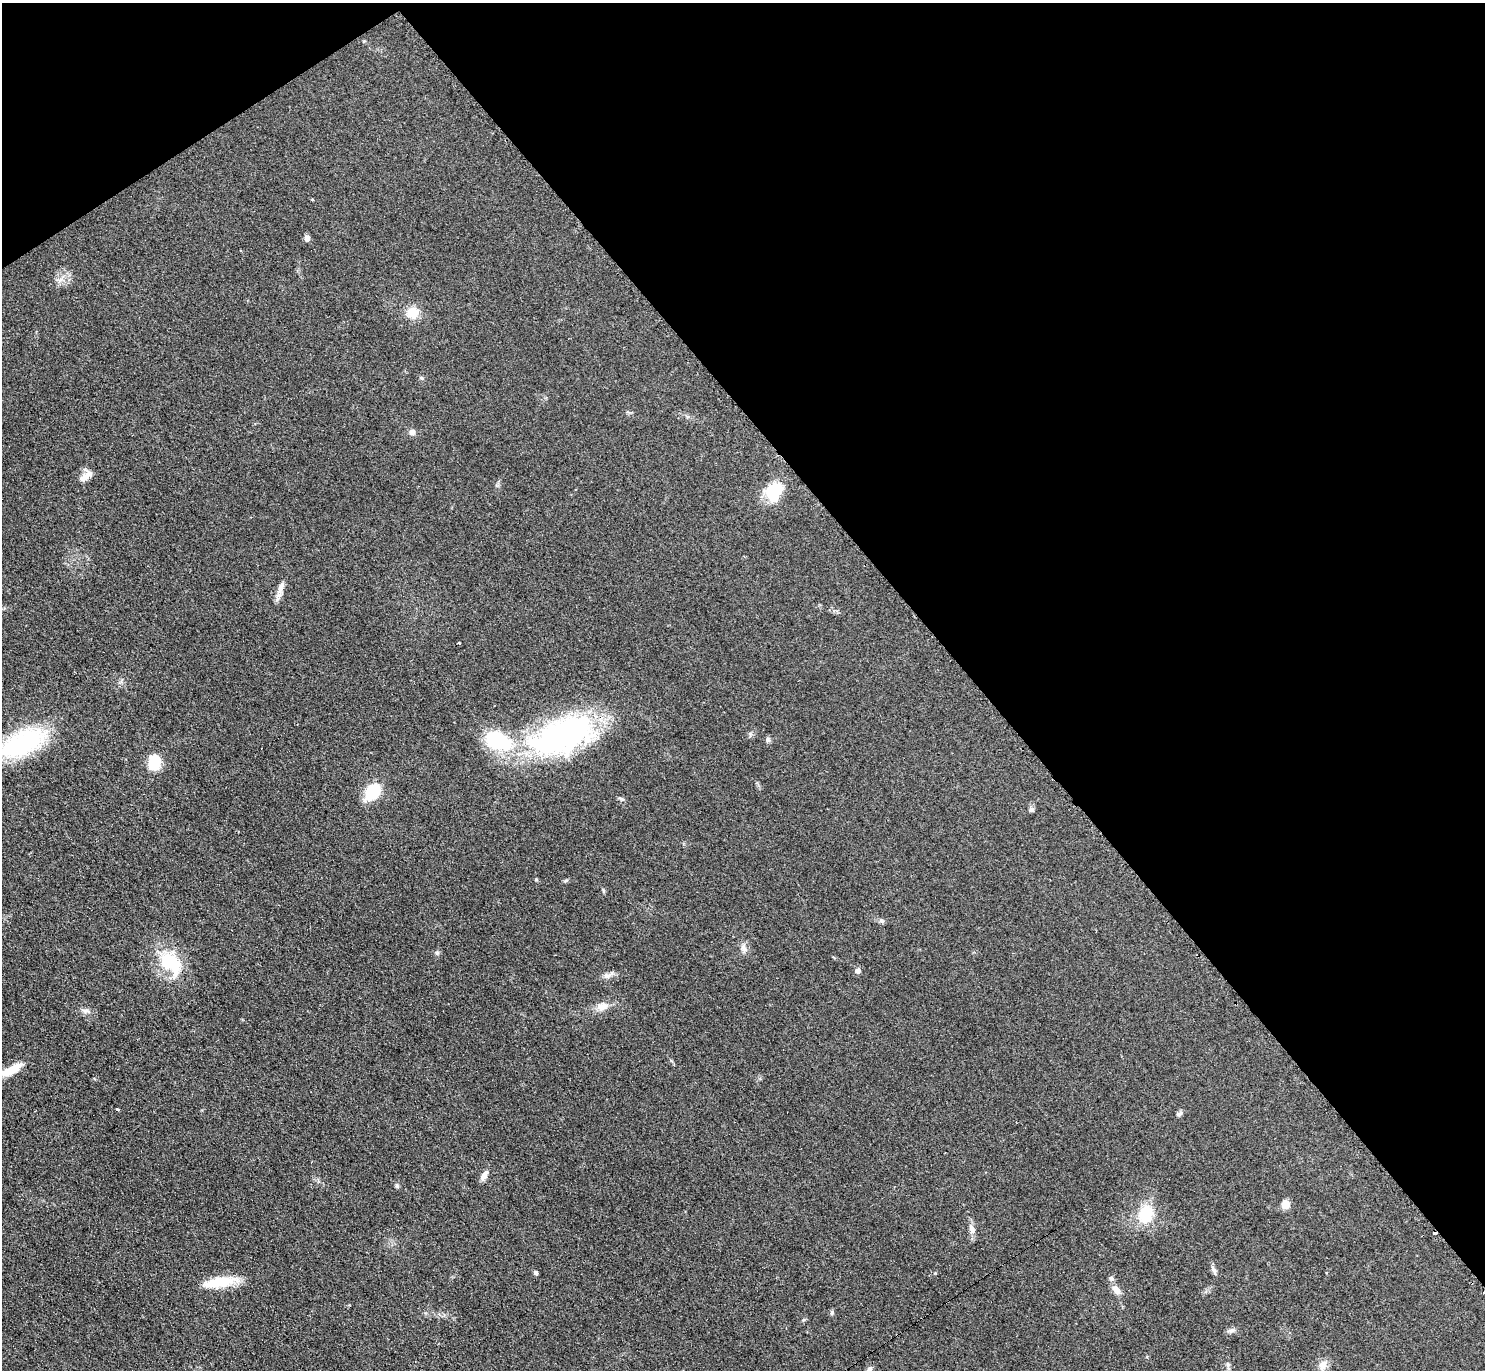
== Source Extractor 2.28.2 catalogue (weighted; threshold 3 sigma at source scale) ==
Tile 3 of 4 x 4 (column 3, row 1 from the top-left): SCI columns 2971-4453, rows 4264-5631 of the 5950 x 5938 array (HDU 1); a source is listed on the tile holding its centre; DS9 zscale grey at full resolution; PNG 1487 x 1372 px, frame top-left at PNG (2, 3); no overlay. Shown black and unused: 37% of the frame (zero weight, under 2 of 3 exposures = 2% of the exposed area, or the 3 px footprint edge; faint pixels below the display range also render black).
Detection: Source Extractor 2.28.2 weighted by HDU 2 'WHT'; one run over the whole footprint, this tile lists its part. Background 0.0961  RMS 0.012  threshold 0.0518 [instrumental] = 3 sigma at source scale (4.5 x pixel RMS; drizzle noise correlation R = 1.50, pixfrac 1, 0.05/0.05 arcsec/px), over >= 5 px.
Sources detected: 46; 2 inside a brighter listed object's ellipse — not listed separately; the other 44 listed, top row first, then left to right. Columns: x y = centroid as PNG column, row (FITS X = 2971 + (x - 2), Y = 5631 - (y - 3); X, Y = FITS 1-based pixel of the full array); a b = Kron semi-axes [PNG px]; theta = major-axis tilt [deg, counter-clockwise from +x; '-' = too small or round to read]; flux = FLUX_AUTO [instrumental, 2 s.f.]
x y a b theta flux
307 238 7 6 - 4.5
412 312 12 12 - 20
421 378 6 4 -2 1.5
412 432 8 8 - 4.1
84 477 16 10 63 9.3
774 492 20 15 76 44
281 586 17 7 65 7.5
459 643 3 3 - 1.7
561 735 78 38 22 270
768 740 8 5 -84 2.4
22 743 56 26 24 130
154 763 11 9 76 47
373 791 15 10 51 52
621 799 9 4 -32 2.2
1031 809 6 6 - 2.8
536 879 5 4 - 1.2
603 891 7 3 -81 1.4
882 921 7 6 - 2.4
744 948 12 7 -61 5.5
437 953 6 5 - 2
170 963 35 22 -45 59
857 970 5 5 - 5.6
607 976 10 7 -9 5
603 1006 16 10 15 11
85 1011 11 7 3 4.6
11 1070 28 9 26 24
117 1109 4 3 - 1.2
1179 1114 9 6 30 2.7
484 1175 14 7 59 6.4
397 1186 7 5 -73 2
1285 1204 9 8 - 10
1145 1214 21 16 74 40
972 1229 13 7 -68 6.6
1435 1233 3 3 - 20
1214 1270 15 5 -66 3.8
536 1272 5 4 - 3.1
1111 1278 7 6 - 2.9
220 1282 42 11 9 36
1116 1290 12 8 -49 8.1
832 1312 7 5 76 2.1
1232 1330 10 6 10 3.6
1228 1365 7 4 -72 2.2
1323 1365 14 11 60 8.4
869 1369 8 6 34 2.9
Overlapping masked pixels (flux is a lower limit): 1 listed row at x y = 1435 1233
Isophote crosses this tile's border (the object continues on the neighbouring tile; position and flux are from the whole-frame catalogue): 2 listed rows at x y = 22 743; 11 1070
Unlisted compact peaks at least as high as the median listed source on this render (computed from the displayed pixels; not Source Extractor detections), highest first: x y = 566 880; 935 1273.